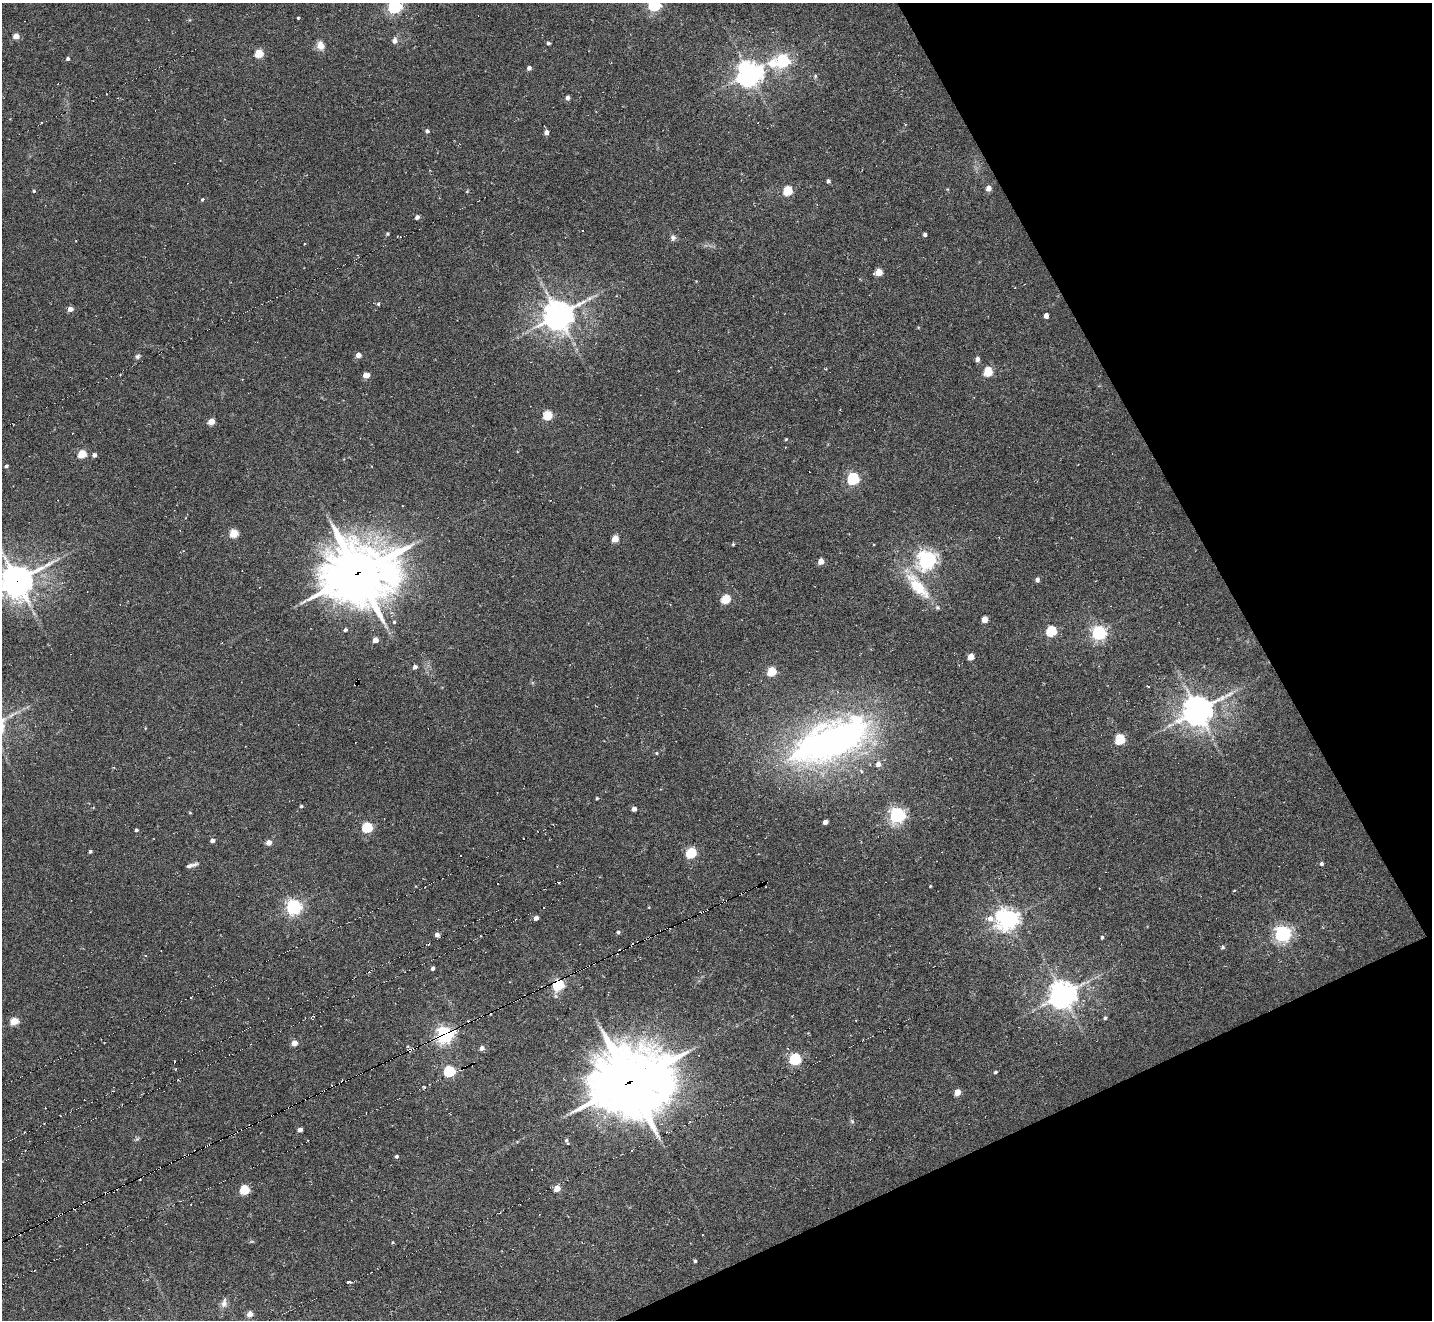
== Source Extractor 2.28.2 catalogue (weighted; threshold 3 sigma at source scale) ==
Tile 12 of 4 x 4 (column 4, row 3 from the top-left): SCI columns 4318-5747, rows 1614-2931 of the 5747 x 5738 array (HDU 1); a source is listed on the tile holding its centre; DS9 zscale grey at full resolution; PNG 1434 x 1322 px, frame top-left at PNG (2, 3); no overlay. Shown black and unused: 22% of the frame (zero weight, under 6 of 11 exposures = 2% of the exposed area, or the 3 px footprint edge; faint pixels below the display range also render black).
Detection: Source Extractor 2.28.2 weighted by HDU 2 'WHT'; one run over the whole footprint, this tile lists its part. Background -0.42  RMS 0.008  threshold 0.0326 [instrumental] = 3 sigma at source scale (4.09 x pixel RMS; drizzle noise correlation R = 1.36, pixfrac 0.8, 0.05/0.05 arcsec/px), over >= 5 px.
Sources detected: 176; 1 too faint to see at this stretch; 1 inside a brighter object's white glare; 46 cosmic-ray / hot-pixel residue — not listed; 1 inside a brighter listed object's ellipse — not listed separately; the other 127 listed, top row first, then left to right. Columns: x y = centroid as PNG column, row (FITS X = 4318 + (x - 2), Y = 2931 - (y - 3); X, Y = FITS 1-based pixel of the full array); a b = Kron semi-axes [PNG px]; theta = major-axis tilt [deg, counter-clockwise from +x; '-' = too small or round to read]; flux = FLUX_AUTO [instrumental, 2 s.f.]
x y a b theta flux
654 5 6 6 - 120
394 6 6 6 - 170
298 18 3 3 - 0.95
16 36 4 4 - 8.6
394 41 7 6 - 3.1
548 43 4 4 - 1.3
320 45 12 9 -77 5.2
259 53 5 5 - 27
68 59 4 4 - 1.9
783 61 6 6 - 130
773 63 9 8 - 12
529 68 4 4 - 2.9
749 73 8 8 - 720
815 76 6 5 - 1.2
568 98 4 4 - 2.9
427 131 5 4 - 1.9
546 132 5 5 - 3.5
828 181 4 3 - 1.8
988 188 5 5 - 5.1
34 191 4 3 - 1.1
467 191 4 3 - 0.69
788 191 5 5 - 38
202 199 5 4 - 1.1
417 217 4 4 - 2.6
387 234 4 4 - 0.97
925 235 3 3 - 1.9
673 238 7 7 - 2.5
878 272 6 5 - 16
378 304 4 4 - 1.1
70 309 4 4 - 5.5
558 315 10 9 - 1200
1046 316 4 4 - 4
358 355 4 4 - 5.6
137 356 7 6 - 1.8
977 359 5 4 - 2.9
988 371 5 5 - 34
366 375 5 4 - 7.5
547 415 5 5 - 36
211 421 5 4 - 12
786 439 4 3 - 0.72
82 454 5 5 - 26
94 455 4 4 - 2.8
6 466 4 4 - 1.7
853 479 6 5 - 100
234 533 5 5 - 25
615 539 5 4 - 13
733 544 4 4 - 0.93
927 560 7 6 - 400
821 561 5 4 - 7.7
358 573 27 23 5 3100
1037 580 4 4 - 2.6
17 581 12 10 29 1200
917 586 43 14 -50 30
726 599 5 5 - 34
984 619 5 4 - 9.6
394 622 4 4 - 1.1
345 630 4 4 - 1.6
1051 631 6 5 - 52
1099 633 6 6 - 190
375 640 4 4 - 7.7
971 657 5 4 - 10
415 667 4 4 - 3.1
771 671 5 5 - 35
357 682 2 2 - 1.1
1148 686 3 3 - 1.7
1198 711 10 8 36 1300
1120 739 6 5 - 48
831 741 93 38 23 320
656 753 5 4 - 0.85
878 764 6 5 - 4
597 798 4 3 - 0.85
301 806 4 4 - 1.3
634 809 4 4 - 5.1
190 812 5 3 - 0.64
897 815 6 6 - 260
825 822 4 4 - 4.3
367 827 5 5 - 57
136 830 3 3 - 1.6
212 840 4 4 - 2.6
269 842 4 4 - 6.5
90 851 4 3 - 1.4
691 853 5 5 - 60
1321 864 5 5 - 1.5
191 865 14 4 15 3.1
559 882 2 2 - 1.3
762 883 4 3 - 4.6
498 884 3 3 - 1.2
930 886 3 3 - 0.66
294 907 6 6 - 230
702 912 4 2 - 5
536 918 4 4 - 3.5
1008 919 7 6 - 530
618 932 5 4 - 1.4
1282 934 6 6 - 280
437 935 4 4 - 4
1102 937 4 3 - 1.2
1223 947 6 5 - 1.3
433 968 4 4 - 2.2
558 985 6 5 - 84
1063 994 9 8 - 920
313 1017 6 2 36 1.2
1105 1018 5 4 - 1.2
14 1021 5 4 - 23
445 1035 7 6 - 230
294 1043 4 4 - 8.4
482 1048 5 4 - 3.5
412 1049 3 2 - 5.1
795 1059 6 5 - 91
449 1071 6 5 - 79
995 1072 4 4 - 1.4
629 1082 32 27 11 3800
957 1092 5 4 - 11
852 1121 6 5 - 1.2
300 1130 4 4 - 4.1
24 1132 3 2 - 0.85
308 1140 2 2 - 0.76
566 1140 6 5 - 1.5
396 1156 4 4 - 1.6
557 1188 5 4 - 11
244 1190 5 5 - 41
59 1215 3 3 - 5.1
702 1235 2 2 - 0.41
393 1242 4 3 - 0.85
695 1261 4 4 - 1.1
348 1282 5 3 - 2.4
224 1303 12 7 81 3.2
250 1314 4 4 - 7.6
Overlapping masked pixels (flux is a lower limit): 10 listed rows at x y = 358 573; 17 581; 357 682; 762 883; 702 912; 558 985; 445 1035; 412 1049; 629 1082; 59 1215
Isophote crosses this tile's border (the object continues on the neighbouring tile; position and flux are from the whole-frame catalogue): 3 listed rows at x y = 654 5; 394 6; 17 581